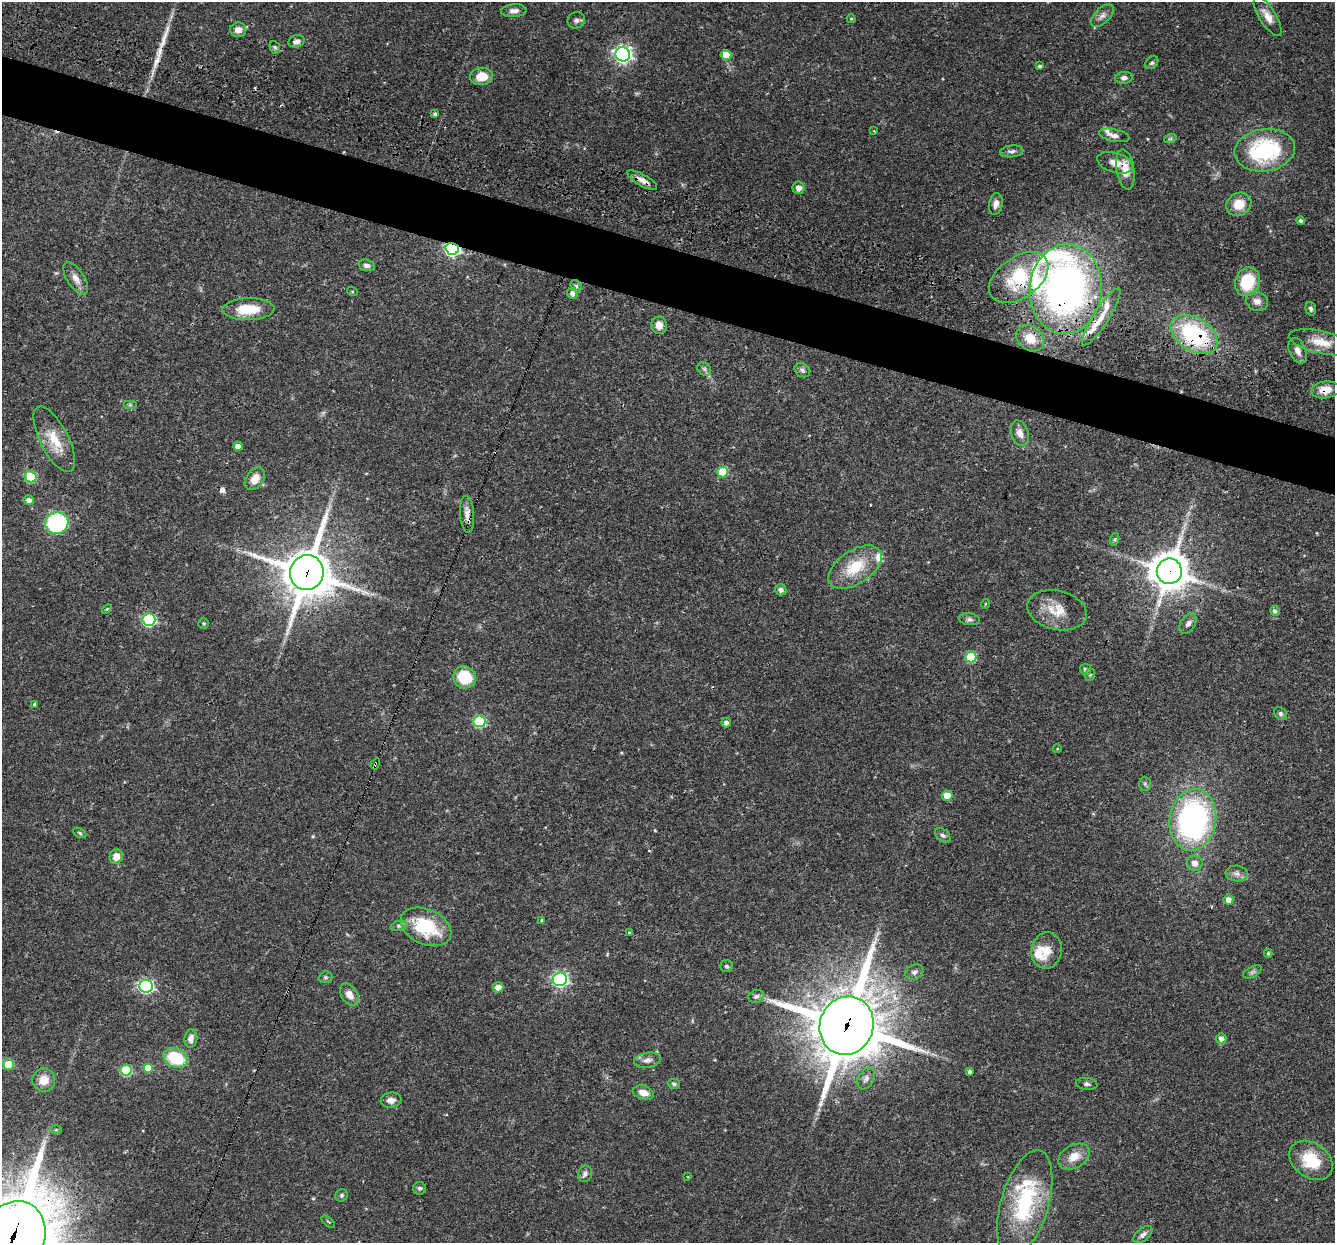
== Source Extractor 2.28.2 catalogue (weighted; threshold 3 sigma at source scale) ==
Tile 11 of 4 x 4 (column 3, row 3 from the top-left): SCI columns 2668-4000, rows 1499-2739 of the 5355 x 5411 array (HDU 1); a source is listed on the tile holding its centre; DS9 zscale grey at full resolution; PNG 1337 x 1245 px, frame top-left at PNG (2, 2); each listed source drawn as its Kron ellipse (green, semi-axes under 4 px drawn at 4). Shown black and unused: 5% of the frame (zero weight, under 3 of 4 exposures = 3% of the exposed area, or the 3 px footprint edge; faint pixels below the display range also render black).
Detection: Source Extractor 2.28.2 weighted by HDU 2 'WHT'; one run over the whole footprint, this tile lists its part. Background 0.0577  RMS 0.0033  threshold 0.015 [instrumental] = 3 sigma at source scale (4.5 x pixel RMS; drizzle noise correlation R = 1.50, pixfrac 1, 0.05/0.05 arcsec/px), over >= 5 px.
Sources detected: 143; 4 cosmic-ray / hot-pixel residue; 1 long thin detection or spike segment (spike, bleed or trail) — neither listed nor drawn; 7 inside a brighter listed object's ellipse — not listed separately; the other 131 listed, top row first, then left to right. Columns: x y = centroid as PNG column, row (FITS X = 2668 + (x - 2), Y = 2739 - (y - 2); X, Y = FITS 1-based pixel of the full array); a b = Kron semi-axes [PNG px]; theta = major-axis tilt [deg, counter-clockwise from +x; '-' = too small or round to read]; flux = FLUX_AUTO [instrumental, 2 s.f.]
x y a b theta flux
514 11 13 6 4 1.7
1102 16 14 7 44 2
1268 16 22 8 -58 3.5
851 19 4 4 - 0.36
576 20 9 8 - 1.2
238 30 8 7 - 2.1
297 41 8 6 17 1.6
275 47 6 5 - 0.57
623 54 7 7 - 120
726 55 5 5 - 5.4
1152 63 7 5 43 0.77
1040 66 4 4 - 0.67
482 76 12 8 8 5.5
1124 78 9 6 6 1.2
435 114 4 3 - 0.86
874 131 3 2 - 0.22
1114 135 15 6 -12 1.7
1170 139 6 4 19 0.48
1265 150 30 21 8 31
1012 151 12 6 7 1.2
1115 163 18 10 -16 3.4
1125 169 20 9 -81 4.2
642 180 17 6 -30 2.3
799 188 6 6 - 2
996 204 11 6 79 1.9
1239 204 13 11 29 5.2
1301 221 4 4 - 0.76
452 249 7 6 - 83
367 265 8 5 -15 1.3
1019 278 33 20 35 21
76 279 18 8 -57 2.8
1247 282 14 12 68 14
576 286 6 5 - 0.6
1066 289 45 36 85 150
352 291 5 3 - 0.34
572 293 6 5 - 1.3
1257 301 11 9 -19 2.2
248 309 26 11 1 9.8
1311 309 7 5 -73 0.77
1101 317 33 7 57 6.2
659 325 8 8 - 2.9
1194 334 26 16 -32 34
1030 338 15 12 -37 5
1321 342 33 11 -12 7.2
1298 351 13 8 -67 2.5
704 369 7 6 - 0.8
802 370 8 6 -33 1
1325 390 14 8 8 4.4
130 405 7 4 0 0.54
1020 433 13 8 -72 2.5
54 439 36 14 -63 8.5
238 446 4 4 - 2.3
723 472 5 5 - 13
31 477 6 5 - 18
255 479 12 8 53 3.9
29 500 5 5 - 1.5
467 514 19 7 -86 2.5
57 523 12 11 - 38
1115 539 6 4 71 0.51
855 567 30 16 34 12
1169 571 12 12 - 770
307 573 17 17 - 1300
781 590 6 5 - 1.3
985 604 5 3 - 0.3
107 609 6 3 44 0.32
1057 610 30 19 -13 8.1
1275 611 5 4 - 0.87
969 619 11 6 -6 1
149 620 6 6 - 46
204 623 5 5 - 0.52
1188 624 11 7 54 1.4
971 657 5 5 - 17
1085 669 5 5 - 0.76
1090 675 6 5 - 0.59
465 677 11 11 - 11
34 704 3 3 - 0.44
1280 714 7 5 -47 0.75
479 721 6 6 - 29
726 723 5 4 - 1.4
1057 749 4 3 - 0.23
375 764 6 3 58 2.2
1145 784 7 6 - 0.69
947 796 5 5 - 4.4
1193 820 31 23 81 79
80 833 7 4 -28 0.51
943 835 9 6 -40 0.97
116 857 7 6 - 3.6
1195 863 8 7 - 2.2
1237 874 11 8 -6 1.6
1228 900 5 5 - 2.5
541 920 4 3 - 0.37
399 926 9 5 14 0.85
426 927 26 17 -25 19
629 933 3 3 - 1.1
1046 950 18 15 81 5.5
1268 953 4 3 - 0.37
726 966 6 6 - 0.66
914 972 9 7 24 1.2
1252 972 10 5 27 0.9
325 977 7 5 20 0.63
560 979 7 6 - 86
146 986 7 6 - 59
498 987 5 5 - 2.8
349 995 12 8 -57 3.1
756 996 8 6 17 0.99
847 1026 29 26 69 2200
191 1038 9 6 83 2.1
1221 1038 5 5 - 1.7
175 1058 13 9 -25 16
648 1060 13 7 9 1.9
9 1064 5 5 - 10
149 1068 5 5 - 9.4
126 1070 5 5 - 22
970 1072 3 3 - 0.74
866 1079 12 7 59 1.4
44 1080 11 11 - 4.4
674 1084 6 5 - 0.77
1087 1084 11 6 -7 1.1
643 1093 11 7 -15 3
391 1100 10 7 6 1.8
56 1130 5 3 - 0.35
1074 1157 17 11 30 4.5
1311 1160 24 17 -35 12
585 1174 8 7 - 1.1
688 1177 4 2 - 0.22
419 1188 6 6 - 0.79
342 1195 6 6 - 0.64
1025 1204 55 24 74 31
328 1222 8 3 -40 0.38
1143 1235 11 6 40 1.2
13 1237 37 31 63 3600
Overlapping masked pixels (flux is a lower limit): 14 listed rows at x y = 1125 169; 642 180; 452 249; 1019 278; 1066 289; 1101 317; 1194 334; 1325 390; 467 514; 1169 571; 307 573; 375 764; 847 1026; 13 1237
Isophote crosses this tile's border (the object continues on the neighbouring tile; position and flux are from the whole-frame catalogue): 1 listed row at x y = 13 1237